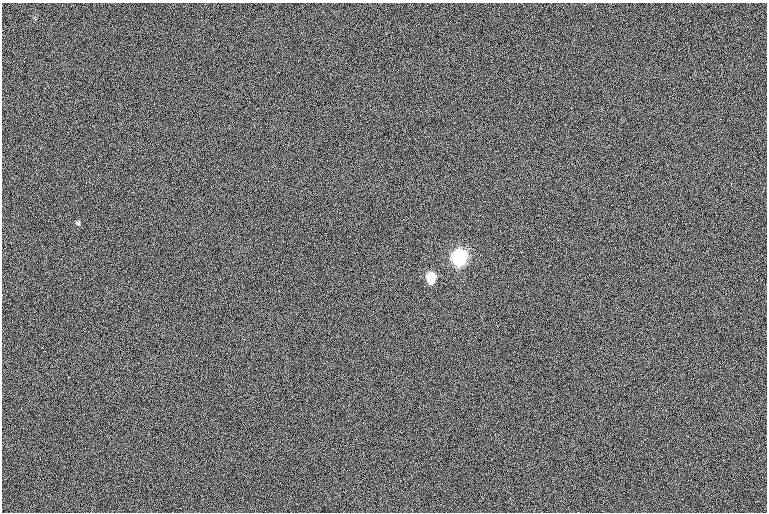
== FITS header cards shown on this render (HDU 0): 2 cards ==
NAXIS1  =                  765
NAXIS2  =                  510

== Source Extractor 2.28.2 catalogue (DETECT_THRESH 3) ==
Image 765 x 510 px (HDU 0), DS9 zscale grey, 1 PNG px = 1 image px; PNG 769 x 514 px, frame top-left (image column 1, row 510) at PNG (2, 3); no overlay
Background 0.0777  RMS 12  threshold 35.2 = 3 sigma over >= 5 px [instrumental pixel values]
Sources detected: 3; all 3 listed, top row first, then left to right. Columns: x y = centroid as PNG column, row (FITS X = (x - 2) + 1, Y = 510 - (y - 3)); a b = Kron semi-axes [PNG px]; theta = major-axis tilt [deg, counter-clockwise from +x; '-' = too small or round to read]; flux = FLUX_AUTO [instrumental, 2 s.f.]
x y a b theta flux
78 223 6 5 - 1400
459 258 7 6 - 370000
431 278 6 5 - 58000